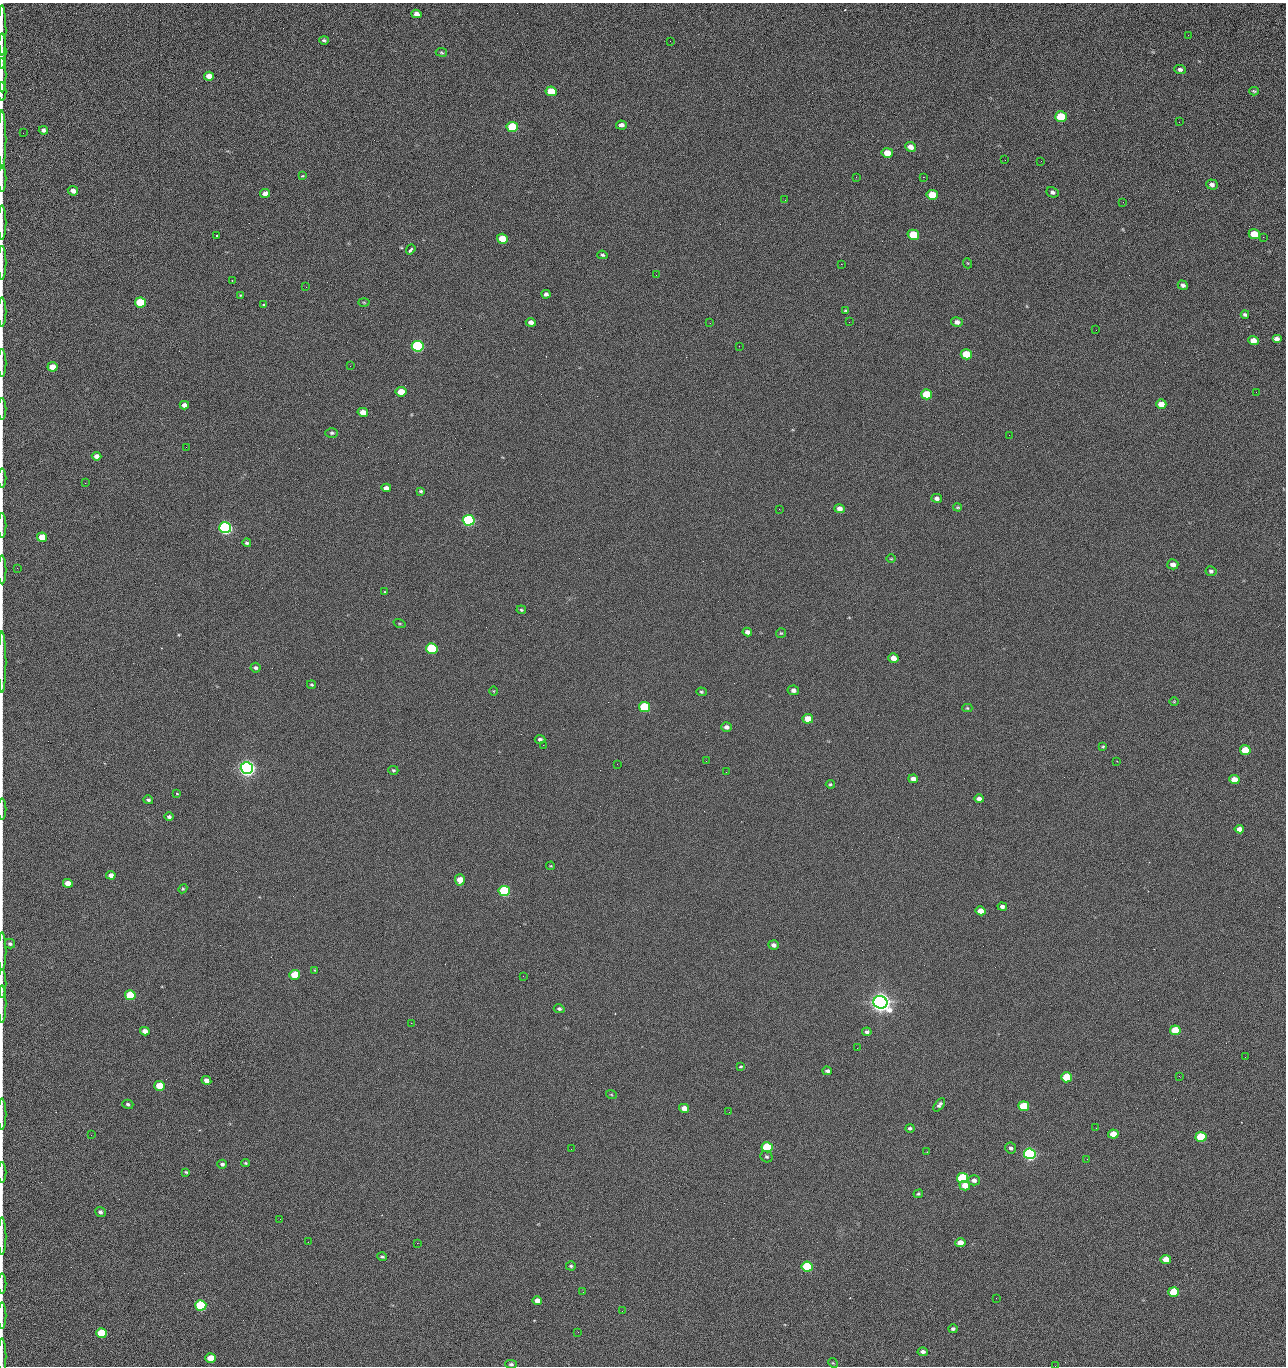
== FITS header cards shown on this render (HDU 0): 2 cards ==
NAXIS1  =                 1284 /fastest changing axis
NAXIS2  =                 1364 /next to fastest changing axis

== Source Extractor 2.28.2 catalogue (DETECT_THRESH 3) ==
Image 1284 x 1364 px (HDU 0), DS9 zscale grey, 1 PNG px = 1 image px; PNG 1288 x 1368 px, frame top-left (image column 1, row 1364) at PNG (2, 3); each listed source drawn as its Kron ellipse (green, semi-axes under 4 px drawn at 4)
Background 124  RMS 14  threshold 43.3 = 3 sigma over >= 5 px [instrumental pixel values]
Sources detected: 222; all 222 listed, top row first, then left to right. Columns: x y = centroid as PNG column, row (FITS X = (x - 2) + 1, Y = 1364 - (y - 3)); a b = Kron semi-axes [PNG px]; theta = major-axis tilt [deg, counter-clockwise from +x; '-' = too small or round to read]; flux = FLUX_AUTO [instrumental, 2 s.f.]
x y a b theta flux
416 14 5 4 - 5.0e+03
2 30 25 2 90 4.9e+03
1188 35 2 2 - 1.2e+03
324 40 5 3 - 1.6e+03
670 41 2 2 - 2.2e+03
2 51 17 2 90 3.3e+03
441 52 6 3 -9 1.2e+03
1180 70 6 4 -5 2.7e+03
2 75 17 2 90 2.8e+03
209 76 5 4 - 8.2e+03
2 91 9 2 90 1.8e+03
551 91 6 5 - 2.3e+04
1254 91 5 3 - 1.3e+03
1061 117 6 5 - 4.4e+04
1179 122 2 2 - 1.2e+03
621 125 5 4 - 3.5e+03
512 127 6 5 - 5.3e+04
43 130 5 4 - 2.8e+03
23 133 2 2 - 3.5e+02
2 140 29 2 90 5.5e+03
910 147 5 4 - 6.4e+03
887 153 5 5 - 1.6e+04
1005 160 2 2 - 1.3e+03
1041 161 2 2 - 1.8e+03
302 176 3 3 - 1.2e+03
856 177 2 2 - 2.5e+03
923 177 2 2 - 3.0e+04
2 179 13 2 90 2.4e+03
1212 185 6 5 - 3.6e+03
73 191 5 4 - 5.0e+03
1052 192 6 5 - 2.9e+03
265 193 5 4 - 6.0e+03
932 195 6 5 - 2.8e+04
785 200 2 2 - 6.5e+02
1123 202 3 2 - 9.8e+02
2 222 17 2 90 3.0e+03
1254 234 5 5 - 2.4e+04
913 235 6 5 - 4.1e+04
216 236 3 3 - 2.4e+03
1263 237 2 2 - 9.9e+02
502 239 5 5 - 2.0e+04
411 249 5 3 - 4.0e+03
602 255 5 4 - 1.5e+03
2 263 17 2 90 3.2e+03
967 263 5 3 - 8.4e+02
841 264 2 2 - 2.7e+04
656 275 2 2 - 1.7e+03
232 280 3 2 - 1.1e+03
1183 285 5 4 - 2.9e+03
306 287 2 2 - 7.1e+02
546 294 4 4 - 3.0e+03
240 295 4 3 - 9.4e+02
140 302 5 5 - 5.2e+04
364 302 5 3 - 1.0e+03
264 305 3 3 - 3.3e+03
845 310 4 3 - 1.0e+03
2 312 14 2 90 2.4e+03
1245 314 4 3 - 2.1e+03
531 322 5 4 - 4.8e+03
849 322 2 2 - 7.1e+02
957 322 6 5 - 4.0e+03
710 323 2 2 - 3.5e+03
1096 330 2 2 - 7.9e+02
1277 339 5 4 - 4.7e+03
1253 341 5 4 - 1.0e+04
418 346 6 5 - 1.6e+05
739 346 2 2 - 5.1e+02
966 354 5 5 - 3.9e+04
2 363 14 2 90 2.2e+03
350 366 2 2 - 2.5e+03
52 367 5 4 - 1.1e+04
401 392 5 4 - 1.9e+04
1256 392 2 2 - 1.5e+03
927 394 5 5 - 3.3e+04
1161 404 5 4 - 9.6e+03
184 405 4 4 - 4.9e+03
2 409 11 2 90 1.7e+03
363 412 5 4 - 9.4e+03
332 433 6 5 - 1.8e+03
1009 435 2 2 - 1.4e+03
186 447 2 2 - 2.8e+03
96 456 5 4 - 5.7e+03
2 478 9 2 90 1.5e+03
85 483 2 2 - 1.1e+03
386 488 5 4 - 4.9e+03
421 491 4 3 - 1.4e+03
937 498 5 4 - 3.5e+03
958 507 4 3 - 1.1e+03
779 509 2 2 - 5.7e+02
839 509 5 4 - 5.1e+03
469 520 6 5 - 1.9e+05
2 525 13 2 90 2.3e+03
225 528 6 5 - 3.2e+05
42 537 5 4 - 1.9e+04
247 543 4 4 - 1.7e+03
891 559 5 3 - 8.7e+02
1173 564 5 5 - 5.6e+03
17 568 2 2 - 4.0e+02
2 570 14 2 90 2.6e+03
1211 571 5 5 - 2.3e+03
385 592 3 3 - 8.7e+02
521 610 5 3 - 1.3e+03
399 624 6 3 -19 9.4e+02
747 632 5 4 - 4.9e+03
781 633 5 5 - 1.3e+03
432 648 6 5 - 9.0e+04
893 658 5 4 - 7.2e+03
2 662 30 2 90 5.3e+03
256 668 5 5 - 2.0e+03
311 685 4 4 - 1.3e+03
793 690 6 5 - 4.0e+03
494 691 5 3 - 7.2e+02
701 692 5 4 - 1.4e+03
1174 701 5 3 - 8.1e+02
644 707 5 5 - 6.5e+04
967 708 5 4 - 1.2e+03
808 719 5 4 - 1.5e+04
726 727 5 4 - 3.8e+03
540 739 5 4 - 2.6e+03
543 745 2 2 - 3.6e+03
1103 746 4 4 - 1.2e+03
1245 750 5 5 - 2.6e+04
706 761 2 2 - 2.4e+03
1117 761 3 2 - 7.3e+02
617 764 2 2 - 2.5e+03
247 768 6 5 - 7.1e+05
393 770 5 4 - 1.3e+03
726 772 2 2 - 2.6e+03
913 779 5 4 - 5.8e+03
1234 780 5 4 - 1.3e+04
830 784 4 4 - 1.3e+03
177 794 3 3 - 1.0e+03
979 799 4 4 - 3.7e+03
148 800 5 4 - 2.1e+03
2 809 10 2 90 1.7e+03
169 817 5 4 - 2.2e+03
1239 829 4 4 - 5.8e+03
551 866 4 3 - 9.0e+02
111 875 4 4 - 5.5e+03
460 880 6 5 - 1.3e+04
68 883 5 4 - 9.8e+03
183 889 5 4 - 1.1e+03
504 891 5 5 - 1.2e+05
1002 906 5 4 - 2.8e+03
980 911 5 4 - 9.4e+03
10 944 5 5 - 2.1e+03
773 945 5 4 - 3.8e+03
2 951 19 2 90 3.3e+03
315 970 3 2 - 8.2e+02
295 975 5 5 - 3.3e+04
523 976 2 2 - 2.2e+03
2 983 14 2 90 2.6e+03
130 995 5 5 - 5.3e+04
880 1002 7 6 - 1.1e+06
2 1004 19 2 90 3.2e+03
559 1009 5 4 - 2.0e+03
411 1023 2 2 - 5.6e+03
1175 1030 5 5 - 2.9e+04
145 1031 5 4 - 6.0e+03
867 1032 4 4 - 2.3e+03
857 1048 2 2 - 1.4e+03
1245 1057 2 2 - 1.8e+03
741 1066 3 3 - 7.1e+03
827 1071 5 4 - 2.1e+03
1179 1076 2 2 - 2.8e+03
1066 1077 5 5 - 4.7e+04
206 1080 5 4 - 5.5e+03
160 1086 5 5 - 3.1e+04
611 1094 5 3 - 9.2e+02
128 1104 5 4 - 2.1e+03
939 1105 8 4 52 2.7e+03
1024 1106 5 5 - 4.4e+04
684 1108 5 4 - 8.8e+03
729 1112 3 2 - 9.0e+02
2 1114 16 2 90 2.2e+03
910 1128 4 3 - 1.9e+03
1096 1128 2 2 - 4.8e+02
1113 1134 5 4 - 1.6e+04
91 1135 2 2 - 2.6e+03
1201 1137 5 5 - 5.8e+04
767 1147 5 5 - 7.8e+04
1011 1148 5 5 - 2.6e+03
571 1149 2 2 - 9.7e+02
927 1152 3 2 - 7.8e+02
1030 1154 6 5 - 2.8e+05
767 1157 6 5 - 1.9e+03
1087 1159 2 2 - 1.5e+03
246 1163 4 3 - 1.2e+03
222 1164 5 4 - 2.5e+03
2 1172 10 2 90 1.3e+03
186 1172 4 3 - 1.1e+03
963 1178 5 5 - 8.4e+04
974 1180 6 5 - 3.7e+03
965 1186 5 4 - 9.6e+03
918 1194 5 4 - 1.4e+03
100 1212 5 5 - 2.6e+03
280 1219 2 2 - 2.1e+03
2 1236 19 2 90 2.9e+03
308 1242 2 2 - 1.7e+03
960 1242 5 4 - 8.8e+03
417 1243 2 2 - 5.7e+03
382 1257 4 3 - 1.4e+03
1166 1259 5 4 - 1.3e+04
571 1266 5 4 - 1.8e+03
807 1266 5 5 - 8.0e+04
2 1284 10 2 90 1.7e+03
583 1292 2 2 - 4.6e+02
1174 1292 5 5 - 4.6e+04
996 1298 2 2 - 2.7e+03
537 1301 5 4 - 7.4e+03
201 1305 5 5 - 9.9e+04
622 1311 3 2 - 8.2e+02
2 1316 13 2 90 2.6e+03
953 1329 4 4 - 2.1e+03
578 1332 2 2 - 3.6e+03
101 1333 5 5 - 5.4e+04
923 1352 5 4 - 3.2e+03
2 1356 18 2 90 2.5e+03
211 1358 5 5 - 1.9e+04
833 1363 5 4 - 9.6e+02
511 1364 6 4 -14 1.9e+03
1055 1366 2 2 - 2.3e+03
At the frame edge (FLAGS 8, measured only in part): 27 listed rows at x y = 2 30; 2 51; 2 75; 2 91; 2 140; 2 179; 2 222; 2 263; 2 312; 2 363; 2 409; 2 478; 2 525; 2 570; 2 662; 2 809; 2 951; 2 983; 2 1004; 2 1114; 2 1172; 2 1236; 2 1284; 2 1316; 2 1356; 511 1364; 1055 1366

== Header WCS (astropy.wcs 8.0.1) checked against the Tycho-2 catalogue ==
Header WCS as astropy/WCSLIB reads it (CRVAL/CRPIX/CD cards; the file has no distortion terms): RA---TAN/DEC--TAN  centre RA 15:41:40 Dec +51:59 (235.42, +51.99 deg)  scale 1.26 arcsec/px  FOV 26.9' x 28.5'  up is +92 deg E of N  parity flipped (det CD > 0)
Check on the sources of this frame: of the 60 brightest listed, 10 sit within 2.0 arcsec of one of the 11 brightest Tycho-2 stars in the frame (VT <= 12.29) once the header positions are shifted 0.10 arcsec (0.08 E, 0.06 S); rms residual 0.96 arcsec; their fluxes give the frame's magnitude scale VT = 24.49 - 2.5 log10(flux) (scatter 0.23 mag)
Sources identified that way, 10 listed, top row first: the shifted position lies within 2.0 arcsec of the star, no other Tycho-2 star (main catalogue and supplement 1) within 4.0 arcsec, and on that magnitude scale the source's flux lands within +1.5 / -3 mag of the star's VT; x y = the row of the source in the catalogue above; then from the Tycho-2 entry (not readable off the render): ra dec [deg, ICRS J2000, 3 dp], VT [Tycho-2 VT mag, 2 dp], TYC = Tycho-2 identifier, HIP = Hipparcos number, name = IAU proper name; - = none
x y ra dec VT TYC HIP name
418 346 235.614 +52.064 11.61 3489-1132-1 - -
469 520 235.514 +52.049 11.19 3489-1407-1 - -
225 528 235.515 +52.133 11.12 3489-1380-1 - -
247 768 235.378 +52.130 9.31 3489-1322-1 76850 -
504 891 235.303 +52.042 11.52 3489-958-1 - -
880 1002 235.232 +51.912 9.59 3489-824-1 - -
1030 1154 235.143 +51.862 10.97 3489-1016-1 - -
963 1178 235.131 +51.886 12.29 3489-908-1 - -
807 1266 235.084 +51.941 11.45 3489-1346-1 - -
201 1305 235.075 +52.152 11.74 3489-912-1 - -